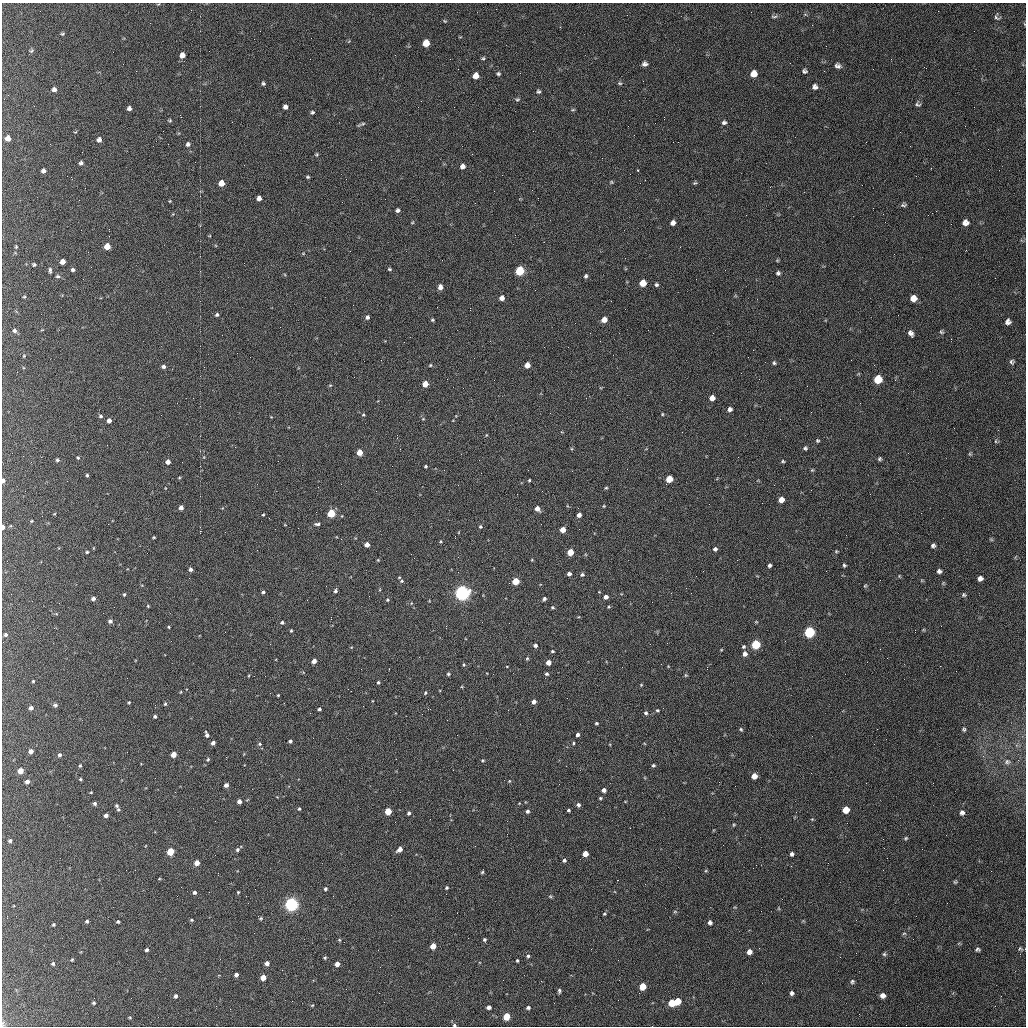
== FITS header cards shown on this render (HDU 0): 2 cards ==
NAXIS1  =                 1024
NAXIS2  =                 1024

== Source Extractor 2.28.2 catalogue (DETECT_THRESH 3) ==
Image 1024 x 1024 px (HDU 0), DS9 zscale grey, 1 PNG px = 1 image px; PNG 1028 x 1028 px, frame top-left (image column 1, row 1024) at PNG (2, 3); no overlay
Background 192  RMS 9.3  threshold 27.9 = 3 sigma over >= 5 px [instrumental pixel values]
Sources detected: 316; all 316 listed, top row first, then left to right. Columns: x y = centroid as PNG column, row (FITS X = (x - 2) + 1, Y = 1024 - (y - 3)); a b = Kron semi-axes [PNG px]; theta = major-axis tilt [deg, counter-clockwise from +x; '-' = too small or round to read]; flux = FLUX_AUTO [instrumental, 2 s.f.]
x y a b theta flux
158 4 5 3 - 510
191 10 2 2 - 310
774 17 10 4 0 1100
997 18 9 5 -18 1300
445 21 5 5 - 670
560 27 2 2 - 390
62 34 5 3 - 830
426 43 6 5 - 9800
31 51 7 5 36 910
182 55 5 5 - 3500
483 58 5 4 - 900
891 59 3 2 - 550
645 64 6 5 - 2200
838 66 7 5 -18 2000
804 71 5 5 - 1200
520 73 2 2 - 330
498 74 6 5 - 1000
753 74 6 6 - 6700
476 76 5 5 - 6900
263 83 5 4 - 1100
620 83 6 4 -20 940
815 87 6 5 - 2100
54 89 6 5 - 1800
538 91 5 5 - 1200
517 99 6 5 - 1000
918 104 7 5 -26 1200
285 107 4 4 - 2300
129 108 4 4 - 1800
573 110 6 3 8 610
312 112 4 4 - 920
664 117 3 2 - 770
170 120 5 3 - 620
724 122 6 5 - 1500
361 124 12 3 23 1100
75 132 5 3 - 530
8 138 5 5 - 3800
99 140 5 5 - 2500
866 142 2 2 - 320
50 144 2 2 - 310
168 144 2 2 - 290
188 144 5 5 - 1500
316 154 5 4 - 710
602 158 2 2 - 410
81 163 5 4 - 1400
463 166 5 5 - 3100
931 168 2 2 - 380
638 170 3 2 - 1100
43 171 5 4 - 1900
308 177 3 3 - 730
611 182 5 4 - 700
221 183 5 5 - 7700
695 183 6 4 19 800
259 198 4 4 - 2700
538 198 2 2 - 370
170 201 4 3 - 490
904 205 6 4 6 1200
873 208 3 2 - 520
398 210 4 4 - 1500
412 222 6 3 45 630
673 223 5 4 - 2900
965 223 6 5 - 3500
109 229 2 2 - 480
107 246 5 5 - 8400
16 247 4 3 - 600
303 253 5 3 - 550
63 262 5 4 - 4200
34 265 4 4 - 950
389 269 5 3 - 860
50 270 7 3 -89 1300
73 270 5 4 - 1300
520 271 5 5 - 41000
778 273 5 4 - 1300
58 276 6 5 - 1300
586 276 5 4 - 1200
643 283 5 5 - 13000
656 285 4 4 - 1100
440 287 5 5 - 3200
24 297 5 4 - 720
502 298 5 4 - 4200
913 298 6 5 - 6900
470 308 3 2 - 1900
217 315 4 4 - 1200
367 317 4 4 - 1500
432 320 4 4 - 750
604 320 5 5 - 6300
1008 322 5 5 - 2400
14 331 7 6 - 1700
941 332 6 5 - 950
911 333 7 6 - 2300
951 339 3 2 - 530
24 356 5 4 - 710
1012 362 7 6 - 1400
774 363 5 5 - 930
430 365 4 4 - 620
527 365 5 4 - 6700
163 367 5 4 - 1900
878 379 6 5 - 25000
425 384 4 4 - 9500
330 385 4 4 - 600
712 398 5 5 - 4900
730 409 4 4 - 2100
662 414 4 3 - 610
363 415 5 4 - 770
101 416 5 4 - 1100
109 420 4 4 - 2500
817 441 4 4 - 850
995 441 6 4 90 780
805 448 5 4 - 1000
360 452 4 4 - 9400
970 454 5 4 - 700
78 458 4 4 - 740
879 459 5 4 - 1000
57 460 4 4 - 960
783 461 5 4 - 730
168 462 4 4 - 3500
426 466 3 3 - 680
812 470 5 4 - 640
87 475 3 3 - 830
179 478 5 3 - 540
669 479 5 5 - 14000
3 480 4 3 - 1800
529 480 3 2 - 650
606 488 4 4 - 710
781 500 5 4 - 6600
604 506 4 4 - 530
181 508 4 4 - 2700
537 509 5 4 - 3900
331 513 5 4 - 26000
263 515 3 3 - 600
579 515 4 4 - 3000
31 521 3 2 - 510
317 524 8 4 0 1400
3 527 4 3 - 2000
480 527 4 4 - 950
563 530 4 4 - 7800
200 531 3 2 - 12000
455 536 3 2 - 600
154 537 3 3 - 660
991 539 6 3 -19 590
367 544 4 4 - 5000
933 545 5 5 - 1500
715 549 5 5 - 1500
836 551 4 4 - 670
87 552 4 3 - 800
570 552 5 4 - 13000
378 560 3 3 - 540
532 560 4 3 - 540
7 561 2 2 - 270
769 565 4 3 - 1300
844 565 4 3 - 930
190 569 4 3 - 1600
939 571 4 4 - 1700
569 574 4 4 - 2300
582 575 5 5 - 1200
899 576 5 4 - 590
980 578 5 5 - 2300
402 581 5 4 - 830
516 581 5 4 - 17000
865 586 5 4 - 730
336 590 6 3 75 1500
263 592 4 3 - 1400
462 593 5 5 - 310000
124 594 4 3 - 710
964 595 5 5 - 980
606 597 4 4 - 2500
93 598 5 4 - 2100
544 599 4 3 - 1300
387 600 4 4 - 670
148 606 4 3 - 540
552 607 4 3 - 710
331 617 3 2 - 1000
110 621 5 4 - 1800
282 622 5 4 - 1200
756 622 5 3 - 580
446 626 3 2 - 510
169 627 3 2 - 570
915 630 2 2 - 510
291 631 3 3 - 670
809 632 5 5 - 80000
5 635 5 4 - 1100
667 643 2 2 - 370
756 644 5 5 - 41000
535 645 4 4 - 1600
743 647 5 5 - 960
721 650 5 3 - 520
552 651 3 3 - 760
745 654 5 5 - 3000
527 658 4 4 - 740
314 661 4 4 - 3800
548 662 4 4 - 5100
464 665 4 4 - 740
507 666 3 2 - 370
707 667 3 2 - 1000
448 674 5 4 - 850
547 674 4 4 - 1100
686 675 5 5 - 730
33 681 3 3 - 670
378 682 3 3 - 830
641 685 4 4 - 550
181 692 4 2 - 450
425 693 5 4 - 780
278 695 3 2 - 550
534 701 5 4 - 2800
129 702 3 3 - 630
165 704 4 4 - 800
55 705 5 5 - 1300
155 705 2 2 - 370
31 708 4 4 - 1800
319 709 4 3 - 1100
657 710 5 4 - 780
646 713 5 5 - 1300
155 716 3 3 - 1300
596 723 4 3 - 840
741 729 5 4 - 800
964 729 5 4 - 930
207 735 5 4 - 2100
577 735 4 3 - 1800
290 741 4 3 - 1200
213 743 4 4 - 2400
574 743 4 3 - 670
260 744 5 4 - 810
31 751 4 4 - 2500
174 754 4 4 - 6500
59 755 4 4 - 1400
208 759 5 4 - 760
483 760 4 3 - 660
1007 762 8 7 - 1800
653 765 4 4 - 980
80 766 4 3 - 750
20 771 5 4 - 6700
754 776 5 5 - 6300
80 779 4 3 - 740
509 781 4 4 - 570
27 782 4 4 - 2200
226 785 4 4 - 2300
604 790 4 4 - 2600
91 792 3 2 - 470
600 798 4 3 - 800
239 801 4 4 - 2600
95 803 4 4 - 1200
578 805 5 4 - 1600
117 806 5 4 - 1000
118 809 5 4 - 810
299 809 4 3 - 750
568 810 3 3 - 950
846 810 5 5 - 9700
388 811 5 4 - 15000
527 811 5 4 - 1500
409 813 4 4 - 1200
962 813 5 5 - 1800
106 815 4 4 - 2000
812 819 4 4 - 610
734 825 5 4 - 660
906 838 5 4 - 830
10 841 3 3 - 1200
400 849 5 4 - 4100
237 850 6 5 - 1300
170 851 5 4 - 20000
585 854 4 4 - 7300
792 854 4 4 - 1400
564 860 4 4 - 1100
197 863 4 4 - 5200
482 872 4 3 - 800
218 873 2 2 - 320
159 879 4 3 - 500
955 882 4 4 - 710
446 888 3 3 - 950
325 889 5 4 - 850
195 892 4 4 - 1500
238 892 3 3 - 580
550 896 5 5 - 800
291 904 5 5 - 220000
675 912 6 4 0 640
604 914 4 4 - 640
7 916 3 2 - 1000
261 918 5 4 - 820
192 920 5 4 - 750
87 921 4 3 - 1200
118 921 3 3 - 860
710 922 5 4 - 2000
53 924 3 3 - 810
904 933 6 3 1 710
339 940 4 4 - 630
484 940 4 4 - 940
433 946 5 4 - 7200
978 949 5 4 - 1200
1020 949 9 6 -30 1500
147 950 3 3 - 1200
749 952 5 5 - 3800
884 954 6 5 - 1000
528 956 5 4 - 990
325 958 4 3 - 790
72 960 4 3 - 640
517 960 3 3 - 750
53 963 4 4 - 1000
267 963 4 4 - 2700
337 964 4 4 - 3700
236 975 4 4 - 2200
263 977 5 4 - 6900
852 981 6 5 - 1200
643 986 5 5 - 12000
559 991 5 3 - 990
792 993 5 4 - 1700
883 995 5 5 - 2900
176 996 4 4 - 1500
677 1001 5 5 - 13000
94 1003 4 4 - 860
672 1003 5 5 - 15000
312 1005 5 4 - 630
216 1006 2 2 - 320
489 1007 4 4 - 2100
528 1008 4 3 - 1300
506 1016 5 5 - 16000
130 1017 4 3 - 630
3 1024 8 2 80 700
454 1025 4 4 - 850
At the frame edge (FLAGS 8, measured only in part): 6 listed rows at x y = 158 4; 3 480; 3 527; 1020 949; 3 1024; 454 1025